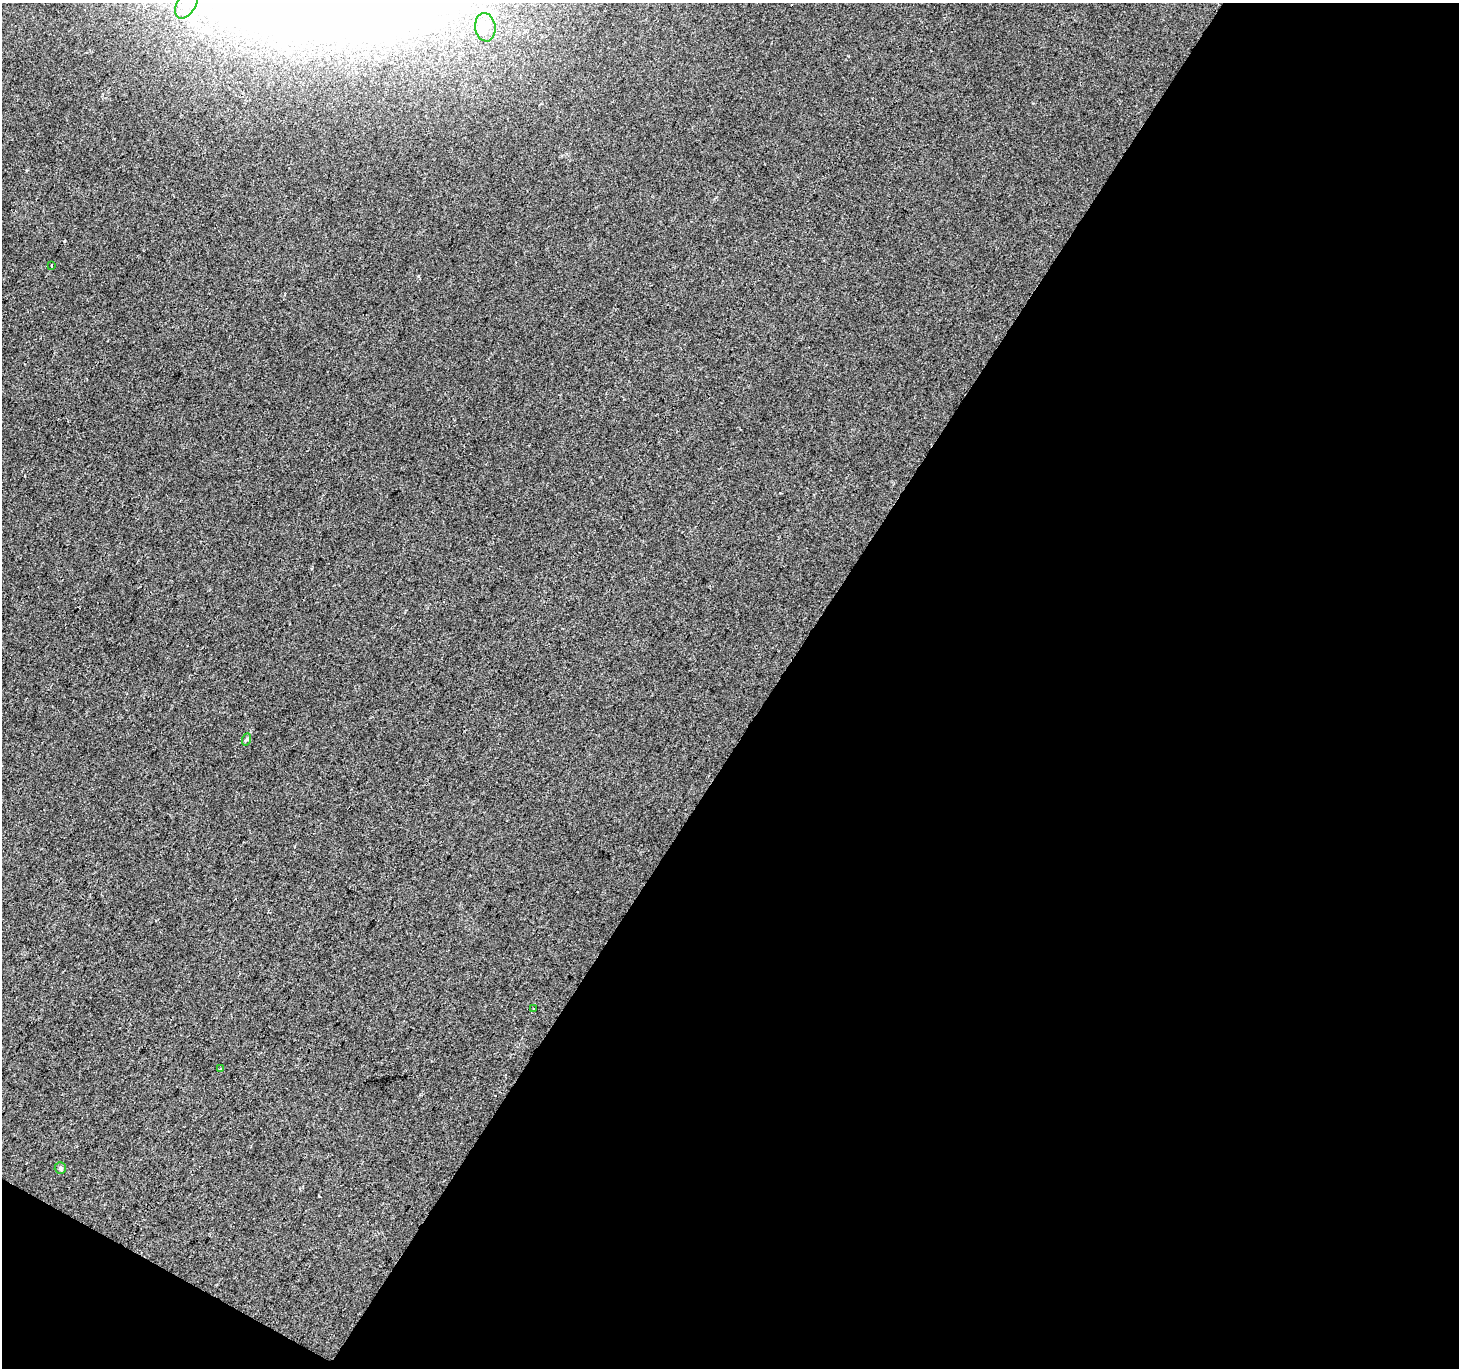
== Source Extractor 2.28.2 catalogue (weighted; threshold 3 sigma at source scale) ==
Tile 4 of 2 x 2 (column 2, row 2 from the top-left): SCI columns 1458-2914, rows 120-1485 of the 2914 x 2950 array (HDU 1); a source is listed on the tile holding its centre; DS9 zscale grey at full resolution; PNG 1461 x 1370 px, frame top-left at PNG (2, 3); each listed source drawn as its Kron ellipse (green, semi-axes under 4 px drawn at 4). Shown black and unused: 49% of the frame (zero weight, under 2 of 3 exposures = <1% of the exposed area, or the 3 px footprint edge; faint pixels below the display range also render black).
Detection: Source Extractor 2.28.2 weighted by HDU 2 'WHT'; one run over the whole footprint, this tile lists its part. Background 0.0624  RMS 0.014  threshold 0.063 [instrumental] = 3 sigma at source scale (4.5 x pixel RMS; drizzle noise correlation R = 1.50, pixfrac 1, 0.0396/0.0396 arcsec/px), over >= 5 px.
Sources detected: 9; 2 cosmic-ray / hot-pixel residue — neither listed nor drawn; the other 7 listed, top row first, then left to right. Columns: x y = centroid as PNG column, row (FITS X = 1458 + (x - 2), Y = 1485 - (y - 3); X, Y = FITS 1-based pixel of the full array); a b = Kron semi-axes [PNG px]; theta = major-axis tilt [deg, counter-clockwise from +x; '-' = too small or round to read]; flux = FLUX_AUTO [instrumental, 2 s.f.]
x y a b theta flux
186 4 16 9 60 20
485 27 14 10 -81 15
52 266 3 3 - 3
247 739 6 4 70 2
534 1008 3 3 - 7.1
221 1068 3 3 - 2.5
60 1168 6 5 - 2.3
Isophote crosses this tile's border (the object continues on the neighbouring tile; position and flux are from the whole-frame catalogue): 1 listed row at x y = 186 4